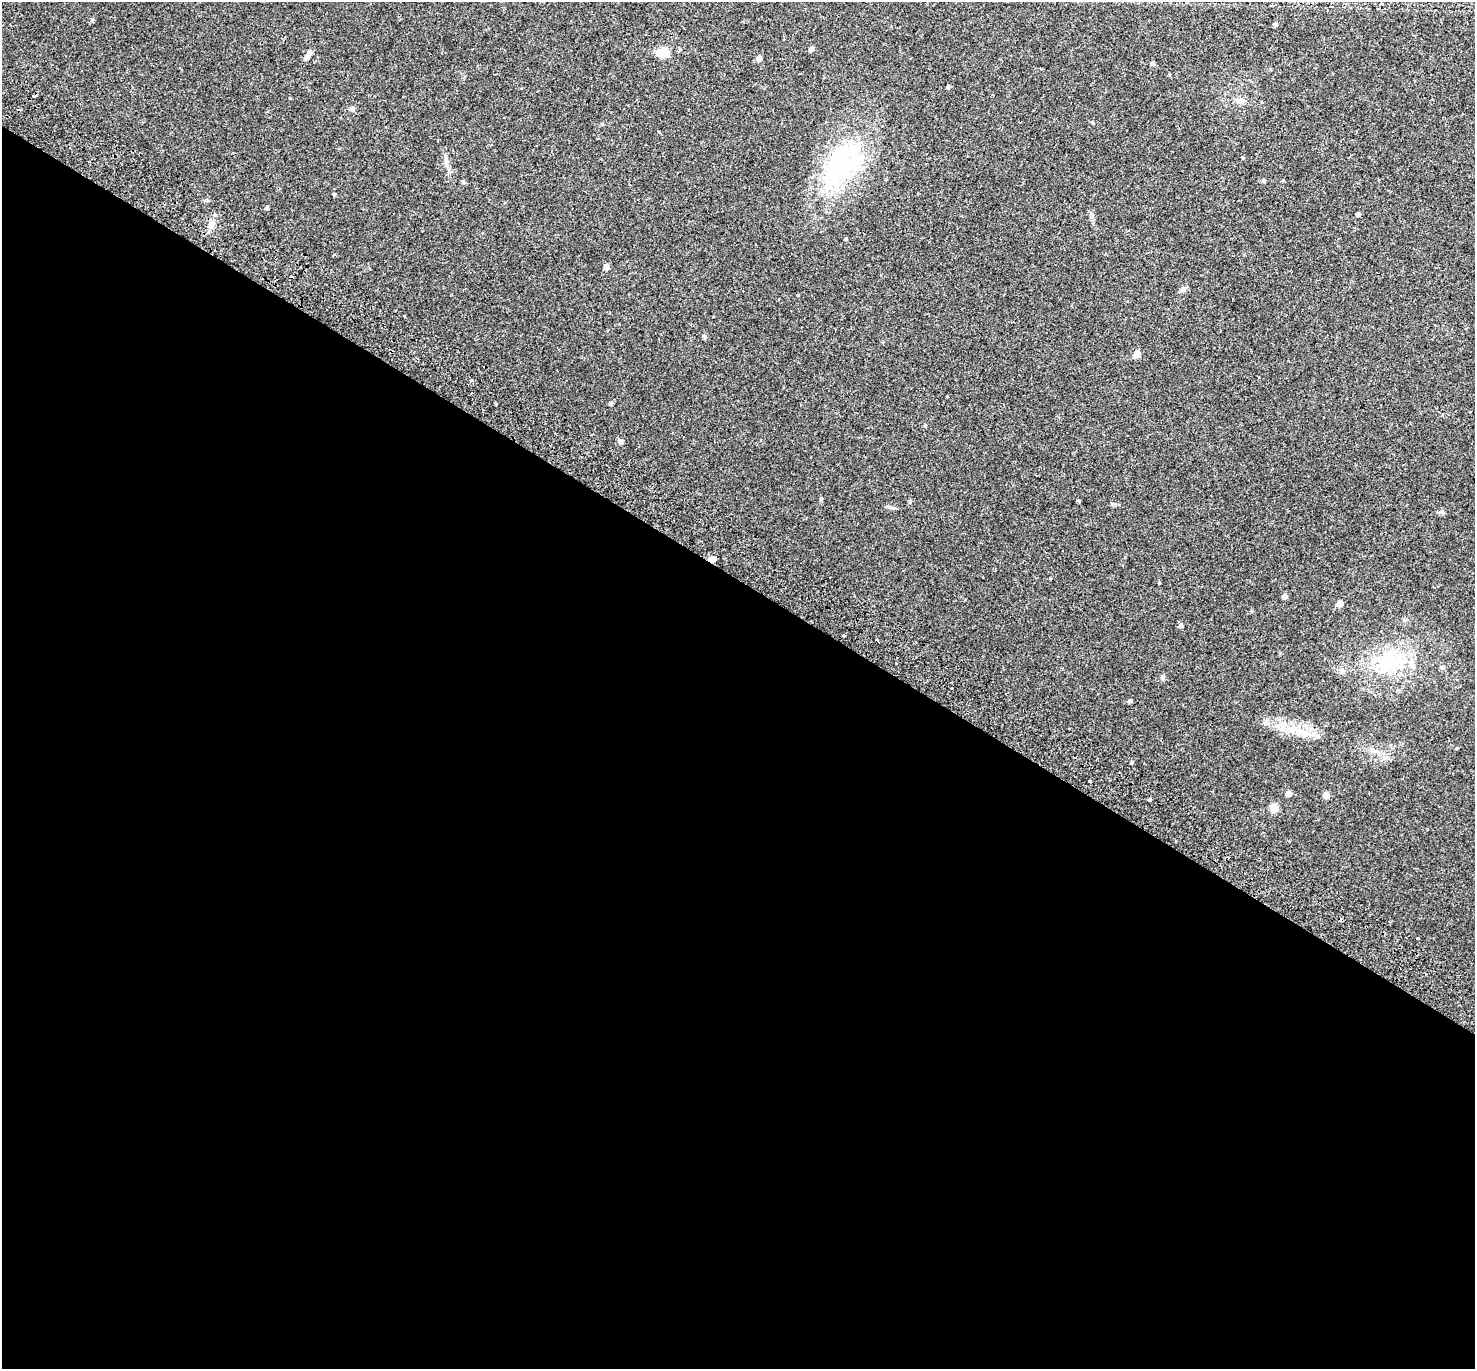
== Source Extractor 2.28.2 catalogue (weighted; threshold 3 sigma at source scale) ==
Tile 14 of 4 x 4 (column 2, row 4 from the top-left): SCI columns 1544-3016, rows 291-1657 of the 6044 x 6110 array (HDU 1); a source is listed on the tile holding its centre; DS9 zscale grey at full resolution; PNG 1477 x 1371 px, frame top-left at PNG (2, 2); no overlay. Shown black and unused: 58% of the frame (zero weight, under 2 of 3 exposures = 5% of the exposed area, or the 3 px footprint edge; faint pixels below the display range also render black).
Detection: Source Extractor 2.28.2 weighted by HDU 2 'WHT'; one run over the whole footprint, this tile lists its part. Background 0.0254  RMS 0.0035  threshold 0.0156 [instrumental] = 3 sigma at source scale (4.5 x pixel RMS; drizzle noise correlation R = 1.50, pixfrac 1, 0.0396/0.0396 arcsec/px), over >= 5 px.
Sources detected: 58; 4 cosmic-ray / hot-pixel residue — not listed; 1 inside a brighter listed object's ellipse — not listed separately; the other 53 listed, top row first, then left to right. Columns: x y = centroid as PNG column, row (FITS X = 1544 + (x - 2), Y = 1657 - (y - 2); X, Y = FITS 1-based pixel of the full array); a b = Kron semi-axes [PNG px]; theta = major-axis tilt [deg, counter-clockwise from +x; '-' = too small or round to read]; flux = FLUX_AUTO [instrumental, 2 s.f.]
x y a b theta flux
1275 24 5 4 - 0.62
811 49 5 5 - 0.84
663 52 9 8 - 6.6
307 57 7 5 40 1
759 58 5 4 - 1.9
1152 64 5 5 - 0.64
948 87 5 4 - 0.52
352 109 5 5 - 1.1
1242 158 3 3 - 2.5
446 160 12 4 -80 1
842 166 70 35 50 39
1264 181 5 4 - 0.53
463 182 5 4 - 0.46
334 194 4 4 - 0.59
207 200 5 4 - 0.53
266 208 4 4 - 0.49
1358 214 4 4 - 0.71
215 215 3 3 - 2.1
211 225 9 7 83 1.5
846 239 4 3 - 0.36
606 267 5 5 - 1.6
1183 289 9 5 28 0.89
405 316 3 2 - 0.34
704 336 5 4 - 0.57
1137 354 5 5 - 4.7
1259 378 2 2 - 0.28
471 380 3 2 - 0.78
610 404 5 4 - 0.56
1470 412 3 2 - 0.32
925 425 4 4 - 0.33
620 442 5 5 - 1.1
1078 501 3 3 - 0.92
1442 512 6 4 -19 0.49
711 559 7 5 -18 1.8
995 569 4 2 - 0.27
1159 583 3 3 - 0.56
1285 596 5 5 - 1.4
1340 604 5 5 - 2.3
1251 611 5 3 - 0.29
1181 626 5 5 - 0.8
844 636 3 3 - 1.6
1389 661 38 28 15 20
1442 668 6 5 - 0.56
1163 678 7 6 - 0.79
1129 701 4 4 - 0.58
1283 726 7 7 - 1.4
1301 731 11 6 -31 2
1132 762 4 4 - 0.41
1090 781 3 3 - 0.5
1288 793 5 5 - 1.9
1326 795 5 4 - 3
1150 800 3 3 - 1.2
1273 808 5 5 - 8
Overlapping masked pixels (flux is a lower limit): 1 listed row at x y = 711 559
Unlisted compact peaks at least as high as the median listed source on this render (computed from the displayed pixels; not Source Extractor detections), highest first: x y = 821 499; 1112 504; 496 404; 1093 123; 947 396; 798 295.